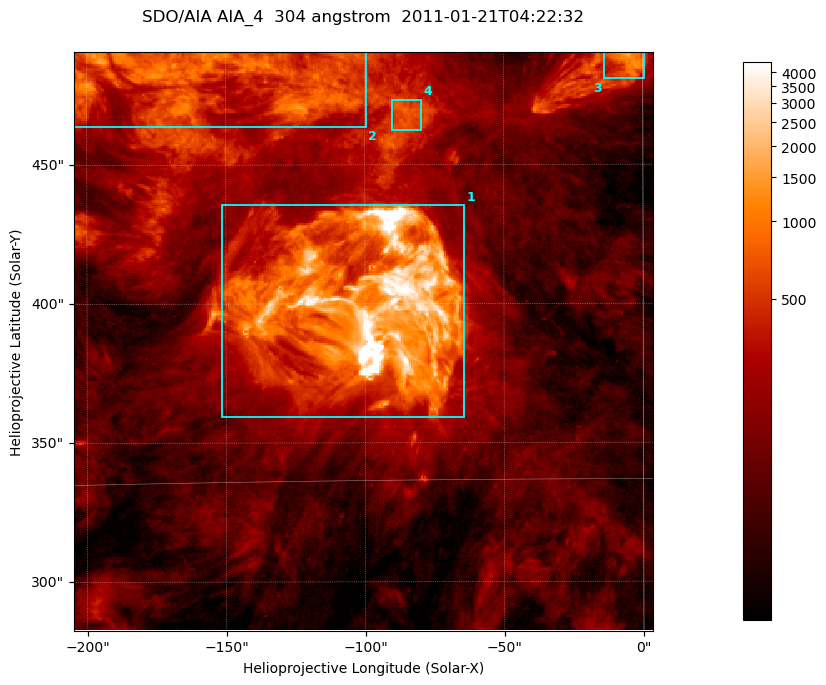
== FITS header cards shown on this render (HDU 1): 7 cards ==
TELESCOP= 'SDO/AIA '           / For AIA: SDO/AIA
INSTRUME= 'AIA_4   '           / For AIA: AIA_ATA1, AIA_ATA2, AIA_ATA3 or AIA_AT
WAVELNTH=                  304 / [angstrom] Wavelength
WAVEUNIT= 'angstrom'           / Wavelength unit: angstrom
DATE-OBS= '2011-01-21T04:22:32.124' / [ISO] Date when observation started; ISO 8
CTYPE1  = 'HPLN-TAN'           / CTYPE1; Typically HPLN
CTYPE2  = 'HPLT-TAN'           / CTYPE2; Typically HPLT

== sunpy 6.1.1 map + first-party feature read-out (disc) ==
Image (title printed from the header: SDO/AIA AIA_4  304 angstrom  2011-01-21T04:22:32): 347 x 347 px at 0.6 arcsec/px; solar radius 975 arcsec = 1625 px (partial field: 1.5% of the solar disc is inside the frame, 100% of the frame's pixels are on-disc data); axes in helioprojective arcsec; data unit not stated in the header (colour bar unlabelled)
Orientation: roll -0.132 deg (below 1 deg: not rotated)
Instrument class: DISC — disc imager (sunpy class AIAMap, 304 A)
Bright regions (active regions / flare kernels): reference = the on-disc median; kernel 3 px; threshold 5 sigma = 502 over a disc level ~137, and >= 1.15x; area >= 120 px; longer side >= 4 px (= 2.4 arcsec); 4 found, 4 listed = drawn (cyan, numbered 1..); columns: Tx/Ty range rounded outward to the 2 arcsec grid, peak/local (2 s.f.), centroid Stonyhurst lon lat
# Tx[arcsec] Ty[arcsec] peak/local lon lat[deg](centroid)
1 -152..-64 358..436 89 -6 +19
2 -206..-98 464..492 9.4 -10 +24
3 -14..2 480..492 14 +0 +25
4 -90..-80 462..474 5.9 -5 +23